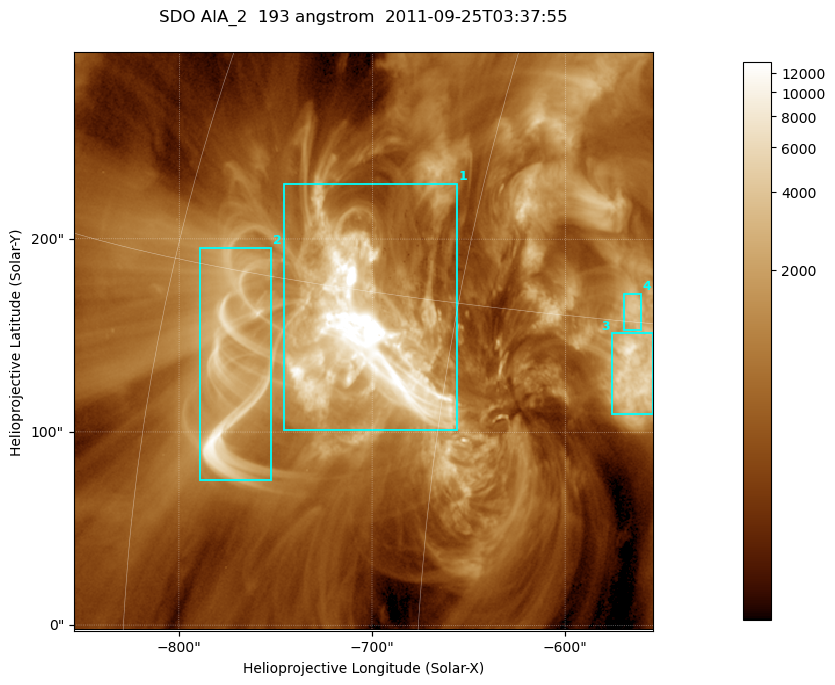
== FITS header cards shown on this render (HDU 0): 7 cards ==
TELESCOP= 'SDO     '           /
INSTRUME= 'AIA_2   '           /
WAVELNTH=                  193 /
WAVEUNIT= 'angstrom'           /
DATE-OBS= '2011-09-25T03:37:55.84' /
CTYPE1  = 'HPLN-TAN'           /
CTYPE2  = 'HPLT-TAN'           /

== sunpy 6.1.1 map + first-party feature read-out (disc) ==
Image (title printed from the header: SDO AIA_2  193 angstrom  2011-09-25T03:37:55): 499 x 499 px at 0.601 arcsec/px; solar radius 957 arcsec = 1592 px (partial field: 3.1% of the solar disc is inside the frame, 100% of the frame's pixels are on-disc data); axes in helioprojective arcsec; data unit not stated in the header (colour bar unlabelled)
Orientation: roll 0.0578 deg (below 1 deg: not rotated)
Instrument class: DISC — disc imager (sunpy class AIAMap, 193 A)
Bright regions (active regions / flare kernels): reference = the on-disc median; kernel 5 px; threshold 5 sigma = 2243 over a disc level ~667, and >= 1.15x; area >= 249 px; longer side >= 6 px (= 3.6 arcsec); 4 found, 4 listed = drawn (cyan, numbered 1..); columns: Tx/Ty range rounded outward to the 2 arcsec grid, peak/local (2 s.f.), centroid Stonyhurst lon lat
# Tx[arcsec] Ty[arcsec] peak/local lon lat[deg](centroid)
1 -746..-656 100..230 105 -49 +14
2 -790..-752 74..196 17 -56 +12
3 -576..-554 110..152 12 -37 +13
4 -570..-560 152..172 5.9 -38 +15